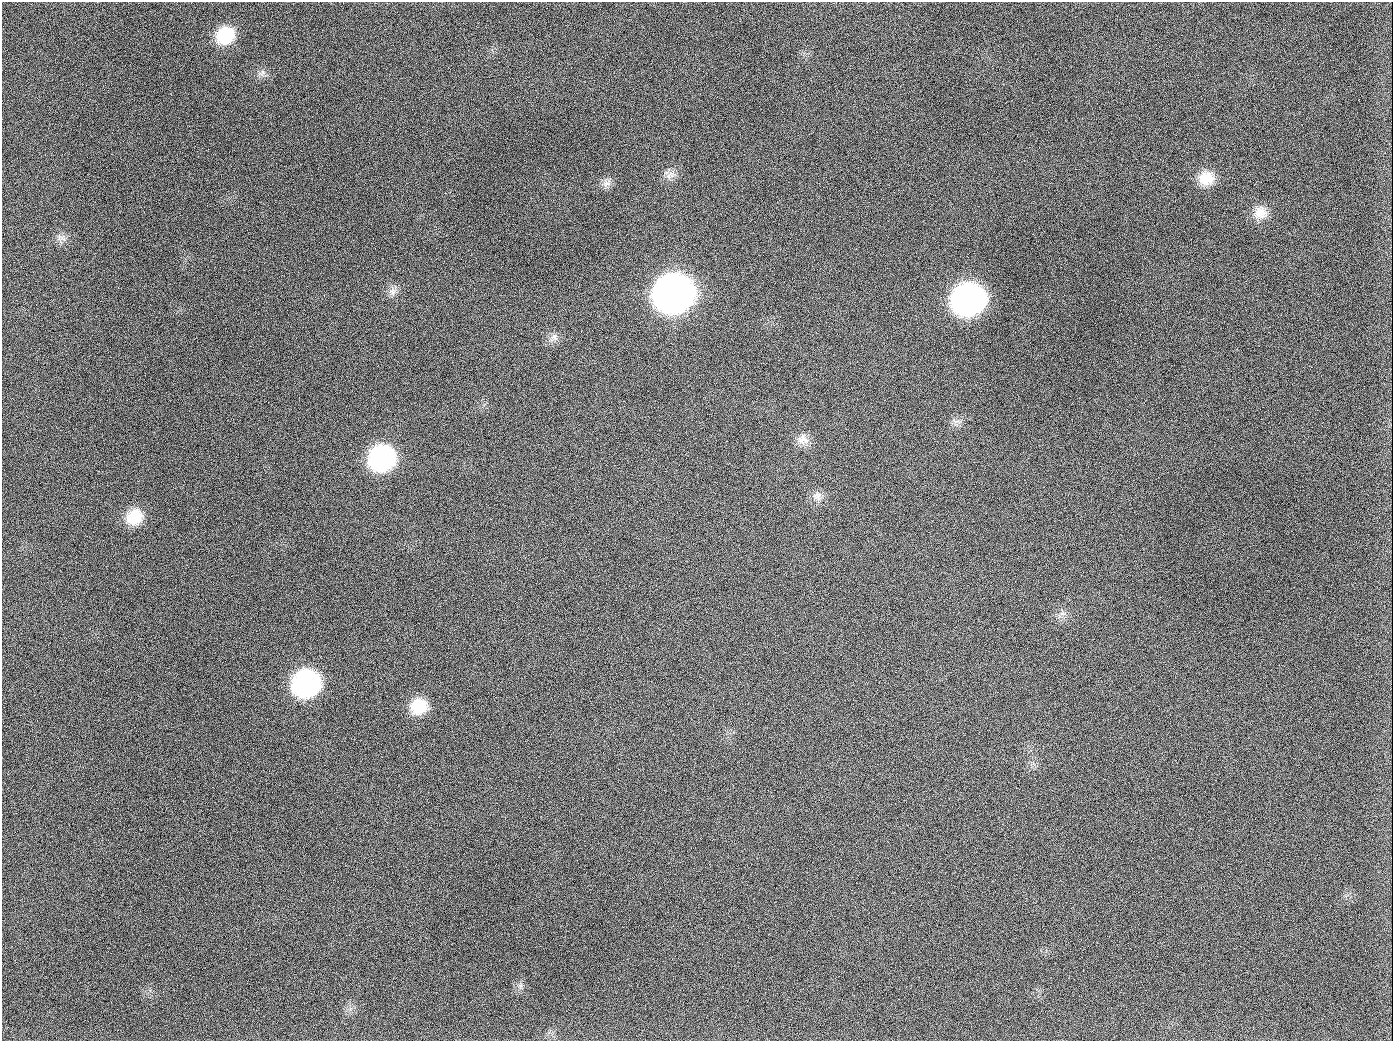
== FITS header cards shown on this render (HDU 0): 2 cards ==
NAXIS1  =                 1391
NAXIS2  =                 1039

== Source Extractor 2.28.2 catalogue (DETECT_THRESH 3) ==
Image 1391 x 1039 px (HDU 0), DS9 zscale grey, 1 PNG px = 1 image px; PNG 1395 x 1043 px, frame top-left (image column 1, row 1039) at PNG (2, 2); no overlay
Background 1370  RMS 66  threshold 198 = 3 sigma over >= 5 px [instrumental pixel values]
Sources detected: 22; all 22 listed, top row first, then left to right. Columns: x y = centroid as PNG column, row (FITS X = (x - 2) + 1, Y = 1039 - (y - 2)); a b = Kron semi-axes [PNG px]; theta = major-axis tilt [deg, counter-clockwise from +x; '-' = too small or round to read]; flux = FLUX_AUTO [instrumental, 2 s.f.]
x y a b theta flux
225 35 20 17 36 2.0e+05
263 73 11 7 71 2.0e+04
189 126 3 2 - 7.7e+03
670 175 15 10 31 3.6e+04
1206 178 19 17 7 9.5e+04
607 183 13 8 41 2.7e+04
1260 213 18 18 - 6.7e+04
63 238 12 7 -48 2.4e+04
393 292 11 10 - 2.9e+04
674 293 22 20 25 5.9e+06
968 299 21 19 20 2.6e+06
554 337 11 8 -60 2.4e+04
654 407 2 2 - 3.8e+03
955 421 8 5 -34 1.4e+04
803 439 16 15 - 4.9e+04
382 458 20 18 37 8.8e+05
817 496 14 13 - 3.8e+04
135 517 20 17 43 1.3e+05
1063 613 10 5 0 1.6e+04
306 683 20 18 35 1.0e+06
419 706 19 18 - 1.3e+05
944 1026 2 2 - 6.2e+03